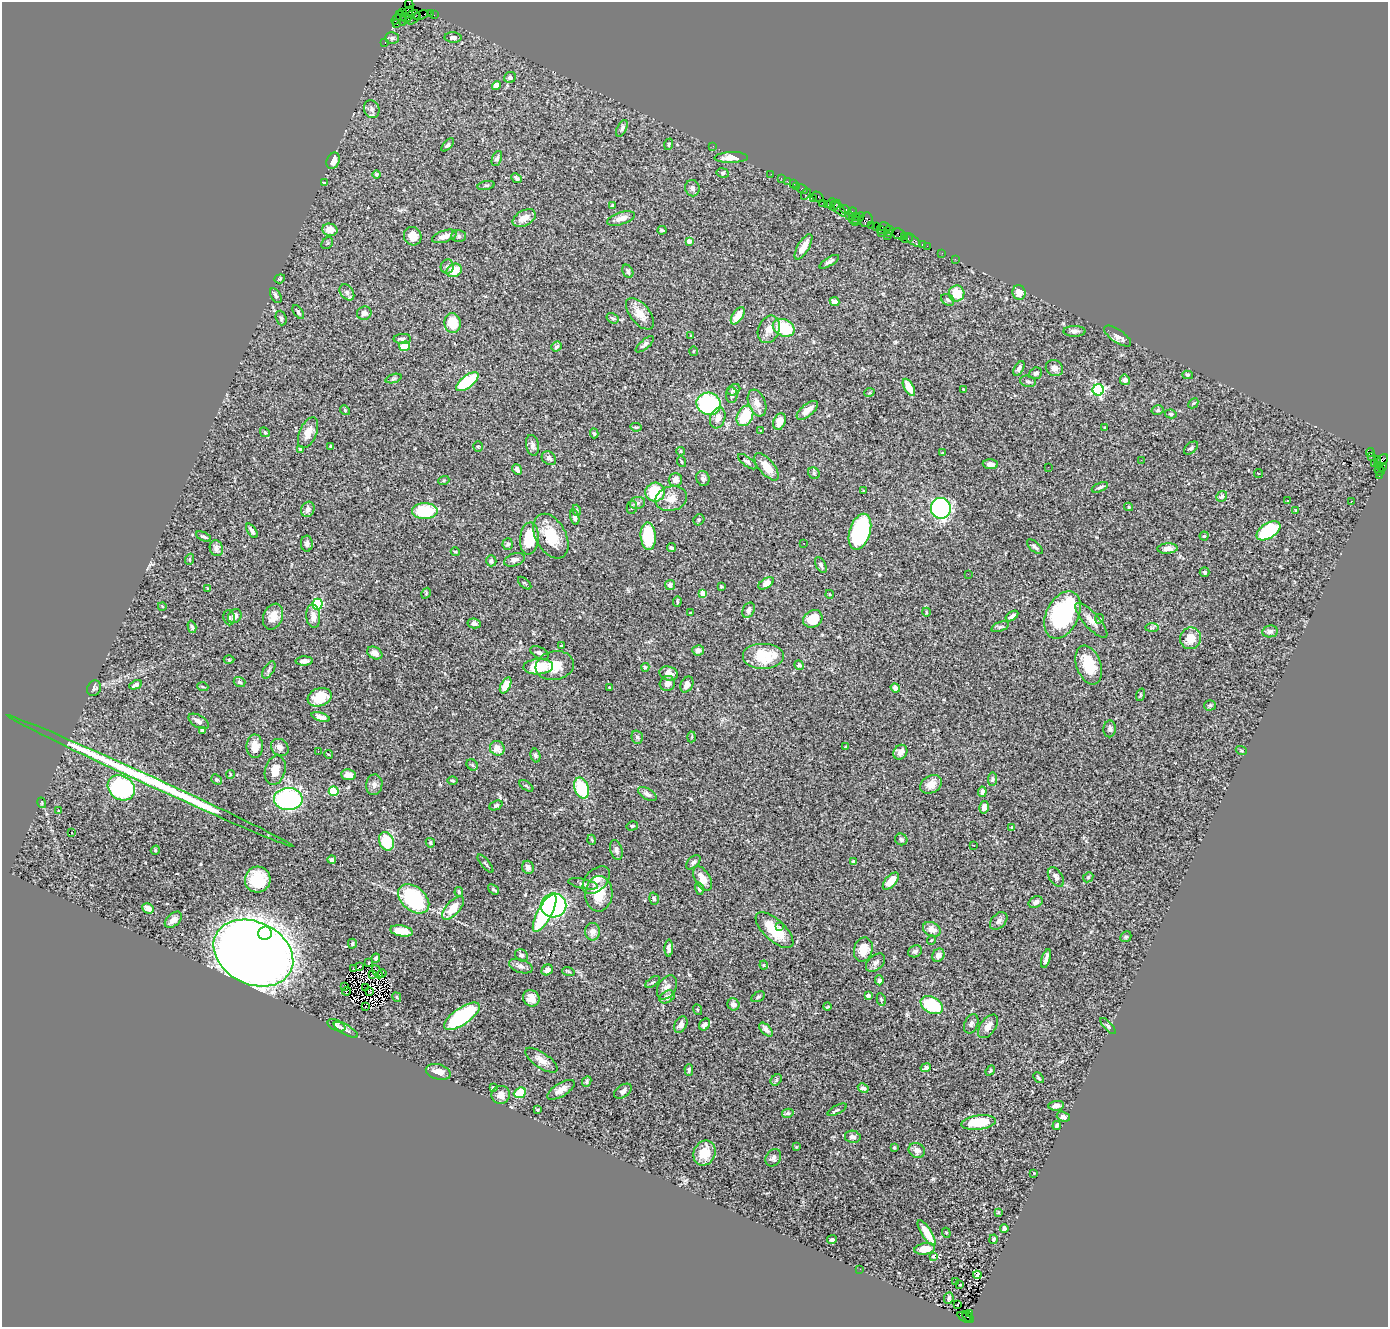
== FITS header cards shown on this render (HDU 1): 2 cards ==
NAXIS1  =                 1386
NAXIS2  =                 1325

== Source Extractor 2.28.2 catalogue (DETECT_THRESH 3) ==
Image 1386 x 1325 px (HDU 1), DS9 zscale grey, 1 PNG px = 1 image px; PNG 1390 x 1329 px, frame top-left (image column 1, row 1325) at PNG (2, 2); each listed source drawn as its Kron ellipse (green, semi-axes under 4 px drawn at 4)
Background 1.98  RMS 0.053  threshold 0.159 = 3 sigma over >= 5 px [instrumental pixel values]
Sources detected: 432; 1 with non-positive FLUX_AUTO (blend fragments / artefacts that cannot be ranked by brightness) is neither listed nor drawn; the other 431 listed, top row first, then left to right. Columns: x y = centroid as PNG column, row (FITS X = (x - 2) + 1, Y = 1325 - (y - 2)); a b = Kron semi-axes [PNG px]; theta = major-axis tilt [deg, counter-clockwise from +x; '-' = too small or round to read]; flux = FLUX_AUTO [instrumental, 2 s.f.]
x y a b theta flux
409 4 4 2 - 51
402 13 3 2 - 70
407 13 9 4 47 490
430 13 2 2 - 17
421 15 8 2 17 120
434 15 2 2 - 20
412 17 8 6 46 620
417 17 3 3 - 140
406 18 5 2 - 280
396 19 5 4 - 200
401 19 8 3 -69 280
396 24 3 3 - 150
453 37 8 5 -1 12
392 38 7 5 1 7.5
385 42 3 2 - 59
510 77 6 5 - 8.9
496 86 4 4 - 26
372 109 9 7 -64 14
622 128 9 4 63 8.1
669 144 6 4 72 5.1
448 145 8 4 48 6.5
713 146 2 2 - 5.6
731 157 17 5 2 35
497 159 8 4 67 7.7
333 161 8 6 64 24
723 173 6 4 -10 5.5
377 174 4 4 - 4.5
771 174 2 2 - 28
516 178 6 4 -43 7.9
781 178 2 2 - 26
787 181 4 2 - 35
324 183 3 2 - 3.4
794 184 3 2 - 160
486 185 9 3 11 5.6
797 186 3 2 - 83
692 188 8 7 - 14
802 189 6 3 -28 110
806 194 6 3 57 120
818 197 6 5 - 89
813 198 3 3 - 100
822 203 2 2 - 120
831 203 5 3 - 74
827 204 4 2 - 58
613 205 4 3 - 4.9
835 205 6 2 44 140
839 209 10 3 -51 340
845 210 5 4 - 370
852 212 4 3 - 310
849 215 4 2 - 92
855 216 3 3 - 270
524 218 12 7 29 32
621 218 14 6 17 22
854 219 5 3 - 300
858 219 8 3 47 260
866 220 7 6 - 640
872 225 2 2 - 35
876 226 2 2 - 75
885 227 6 2 -12 150
880 229 4 3 - 33
890 229 3 2 - 70
330 230 8 6 -13 38
662 230 4 3 - 5.4
881 233 2 2 - 120
890 233 3 2 - 32
899 234 6 5 - 390
887 235 2 2 - 58
413 236 9 8 - 35
444 236 13 5 18 29
459 236 7 6 - 7.8
904 236 3 3 - 170
907 239 6 3 18 190
913 240 9 4 -40 170
689 241 4 4 - 29
327 243 6 5 - 5.3
922 245 3 3 - 120
927 246 2 2 - 33
804 247 14 5 59 44
942 253 2 2 - 14
955 259 2 2 - 31
829 262 11 4 31 13
447 266 7 6 - 8.4
454 270 8 6 30 63
628 271 7 5 -61 11
280 279 5 4 - 4.3
347 292 9 6 -51 10
1019 292 7 6 - 40
956 293 8 8 - 82
276 296 8 5 -60 10
948 300 7 5 -34 7.9
834 302 5 4 - 22
298 312 8 3 -56 6.5
364 313 7 6 - 19
640 314 19 9 -51 45
738 316 10 5 56 46
281 318 7 5 -71 7.4
612 318 6 5 - 6.5
453 323 10 8 -78 79
784 328 11 8 -26 130
769 329 14 10 67 32
1075 331 11 5 0 12
691 336 3 2 - 3.1
1117 336 16 6 -34 21
402 339 8 5 1 11
645 344 11 4 40 11
404 346 5 5 - 67
556 347 5 4 - 8.2
693 351 5 3 - 3.3
1019 368 8 4 60 11
1054 368 9 7 -29 19
1036 373 6 5 - 12
1188 375 5 4 - 5.3
394 379 8 3 19 5.6
1125 380 5 5 - 15
1028 381 8 5 -14 7.9
467 382 13 6 38 180
909 387 9 4 -60 52
963 389 3 2 - 2.5
734 390 7 5 33 12
1098 390 6 5 - 510
869 393 5 3 - 2.9
732 395 8 5 90 12
757 403 14 8 -69 34
1193 403 5 3 - 3.9
709 404 12 11 - 370
345 410 5 4 - 4.4
807 410 13 6 40 35
1158 410 6 5 - 6.1
1171 414 6 4 -13 5.5
745 416 11 7 62 130
718 418 11 7 71 25
779 422 8 6 69 48
636 427 6 3 -7 4.3
1105 428 3 3 - 3.2
760 430 3 3 - 11
265 432 5 4 - 3.9
308 433 16 8 67 41
594 433 5 4 - 5.2
532 445 10 6 -81 12
331 446 4 3 - 6.8
478 446 5 4 - 4.6
1191 448 8 5 40 9.7
300 449 4 3 - 5
681 451 4 4 - 5
942 452 4 3 - 3.3
1370 453 4 3 - 900
1371 457 2 2 - 26
549 458 8 6 -39 11
1377 459 3 2 - 440
1141 460 3 2 - 3.6
1381 461 8 5 45 500
682 462 5 3 - 4
747 462 11 4 -37 10
1374 463 2 2 - 37
990 464 8 5 -3 15
1378 465 3 2 - 190
767 467 16 7 -50 57
1048 467 2 2 - 3.3
1382 467 4 3 - 350
517 469 6 3 -53 14
1379 471 5 5 - 240
814 473 6 5 - 6.2
1259 473 4 3 - 4.7
1379 476 3 2 - 76
703 478 8 6 -66 11
444 480 5 3 - 4.2
675 480 7 6 - 16
1100 487 9 3 24 7.8
864 491 3 3 - 3.4
655 492 9 9 - 170
1222 496 6 5 - 7
671 499 16 12 16 43
1288 501 3 3 - 6.3
1351 501 3 2 - 3.4
637 503 8 6 15 10
632 507 6 5 - 6.5
1129 507 4 4 - 4.4
941 508 10 10 - 630
308 509 8 6 65 14
577 510 5 4 - 4.5
1296 510 3 3 - 4.1
425 511 13 8 0 160
575 517 8 4 -75 8.6
699 520 6 5 - 5.1
252 531 8 4 -56 11
1268 531 13 7 32 270
860 532 18 10 73 560
551 536 24 15 -61 100
648 536 14 7 -87 160
1204 536 4 4 - 4.4
204 537 8 3 -25 6.5
529 538 16 9 85 130
804 543 3 2 - 3.6
307 544 8 6 88 14
508 544 6 5 - 7.2
1035 547 9 5 -43 10
216 548 8 6 -73 18
671 548 4 4 - 7.5
1168 549 10 5 3 23
455 552 4 4 - 4.1
190 559 5 3 - 3.6
514 560 11 6 19 15
491 561 5 5 - 8.5
821 565 8 5 -62 9.7
1205 572 5 5 - 7.8
968 574 3 2 - 3.2
525 583 8 3 -42 4.6
766 583 8 4 32 34
670 585 5 5 - 12
721 587 3 3 - 3.8
208 588 3 2 - 3.1
426 593 6 4 58 3.7
703 594 4 4 - 55
829 594 4 3 - 2.7
677 601 5 2 - 5
317 604 5 5 - 300
162 606 4 3 - 2.9
748 610 8 5 64 14
926 612 4 3 - 2.6
690 613 3 2 - 2.3
1062 615 25 16 64 470
235 616 7 6 - 22
313 616 11 7 -84 25
1012 616 7 3 34 10
273 617 13 9 66 34
229 618 7 5 -85 7.5
813 619 10 8 34 76
1099 619 5 4 - 9.1
1091 620 22 7 -48 32
474 623 6 5 - 12
192 627 6 4 -74 7.6
1000 627 9 4 19 7.4
1152 628 7 4 0 5.8
1270 631 7 6 - 9.8
1191 638 11 10 - 52
561 646 3 3 - 3.3
698 650 6 5 - 18
375 653 8 6 -28 20
539 653 10 5 -27 11
763 656 21 13 0 130
229 660 5 3 - 3.9
304 661 8 4 2 13
799 665 5 4 - 7.2
1089 665 20 12 -70 100
555 666 19 14 10 66
538 667 15 7 3 110
645 667 4 4 - 4.2
269 670 9 5 59 9.7
669 673 9 7 -16 28
239 682 6 5 - 7.4
667 683 8 7 - 15
687 684 8 6 62 16
136 685 6 3 27 8.9
506 685 8 5 62 55
203 687 5 3 - 3.6
94 688 8 6 62 8.6
610 688 3 3 - 4.4
895 688 5 4 - 20
1140 695 6 4 71 4.6
320 697 12 9 19 80
1210 705 5 5 - 5
321 717 9 4 -17 17
199 721 11 6 -31 18
1110 729 8 6 88 9.6
202 730 4 4 - 6.3
637 737 7 5 -75 8.7
692 737 5 3 - 4.1
255 746 11 8 -89 43
280 747 9 8 - 20
846 747 3 2 - 2.7
497 748 7 7 - 29
1241 750 5 3 - 3.5
318 751 2 2 - 1.9
900 752 8 6 55 26
328 754 4 2 - 3.1
535 755 7 4 -75 8.7
472 765 6 5 - 4.7
275 770 15 10 75 40
230 774 4 2 - 3.2
348 775 7 5 -6 25
216 779 6 5 - 6.6
992 779 7 4 84 5.3
151 781 157 5 -25 730
453 781 5 3 - 4
931 784 11 8 31 32
374 785 10 8 83 16
526 786 8 3 -34 4.4
121 788 14 12 -35 480
582 788 10 7 -69 170
334 791 5 4 - 160
982 792 5 4 - 15
647 794 10 5 -30 12
288 799 14 11 -1 620
42 803 5 3 - 3.3
496 805 7 4 24 7
984 807 6 4 75 16
59 811 3 3 - 5.7
632 826 6 4 14 5.1
1012 827 3 3 - 6.2
72 832 3 2 - 9.3
901 839 6 5 - 8.1
592 840 5 3 - 3
386 841 9 7 -68 110
430 843 5 4 - 7.6
973 845 2 2 - 2.1
155 850 5 4 - 4.1
616 850 10 6 -73 11
332 860 4 4 - 7.4
693 862 8 5 45 9.5
853 862 4 3 - 6.1
485 864 11 3 -52 4.8
528 867 7 6 - 18
1056 877 11 6 -55 15
1088 877 5 4 - 5.2
703 879 13 7 -59 36
258 880 13 12 - 120
596 880 16 10 45 32
891 881 10 5 48 43
583 884 15 4 -12 12
494 889 6 4 -39 5.8
699 889 6 4 -75 6.3
459 892 5 3 - 4.1
599 894 18 13 86 87
414 899 18 12 -40 340
654 899 6 4 -74 5.5
1036 902 7 5 25 11
553 905 13 12 - 1000
148 908 6 5 - 27
453 908 14 6 48 64
545 913 21 7 62 310
173 920 10 6 41 20
999 921 10 7 45 14
780 927 3 2 - 5.8
932 929 9 7 -28 28
774 930 24 10 -43 110
401 931 11 5 -10 51
593 932 9 7 -90 20
265 933 7 6 - 550
1126 937 6 5 - 5.5
931 940 5 3 - 2.7
352 944 5 3 - 4.9
669 948 8 4 88 14
863 950 12 9 75 44
915 951 7 5 26 8.6
253 953 42 31 -26 7400
521 955 7 5 -36 9.5
938 955 7 5 60 20
376 958 4 3 - 7.4
1046 958 10 3 73 14
369 963 3 2 - 1.8
876 963 11 7 42 15
764 965 4 4 - 3.5
521 966 12 6 -18 14
360 967 4 2 - 5.2
353 969 2 2 - 0.91
547 970 6 5 - 16
568 971 6 4 -19 4.1
377 972 7 2 -60 1.9
382 973 4 2 - 2.8
372 975 3 2 - 2.1
879 980 5 4 - 11
653 982 8 3 33 5
345 986 2 2 - 4.3
667 987 13 8 59 22
366 988 4 2 - 4.3
369 991 3 2 - 2.7
346 992 4 2 - 9.1
868 995 4 3 - 19
397 997 5 3 - 3.4
667 997 8 5 31 18
758 997 7 5 28 6.3
531 998 8 8 - 34
881 999 6 4 -80 5
733 1004 6 5 - 14
932 1005 12 8 -29 220
366 1006 2 2 - 3.6
827 1007 4 2 - 3.4
697 1010 6 4 -70 4
462 1016 21 8 34 340
705 1024 6 5 - 12
971 1024 10 6 65 10
336 1025 9 5 -24 13
681 1025 9 6 60 20
988 1026 13 7 54 27
1108 1026 10 3 -45 5.9
766 1029 8 4 -45 16
346 1030 13 5 -30 11
541 1060 19 7 -35 30
926 1068 5 4 - 24
689 1070 6 3 -90 5.6
990 1070 5 4 - 4.7
438 1072 13 7 -16 25
1039 1078 6 2 -50 4.5
776 1080 6 5 - 6.4
587 1082 5 4 - 5.9
493 1088 3 3 - 4.9
863 1088 5 4 - 10
561 1090 15 6 32 23
623 1091 10 6 34 14
520 1093 6 5 - 99
501 1095 9 9 - 23
1056 1106 8 5 6 18
537 1110 4 2 - 3.2
837 1110 11 4 27 7.2
788 1113 5 4 - 7.1
1063 1117 6 5 - 12
979 1122 17 7 7 130
1057 1126 4 3 - 8.4
853 1137 8 6 -11 16
796 1147 4 3 - 3.2
894 1148 3 3 - 4.6
917 1150 8 7 - 24
704 1153 13 10 66 71
773 1158 9 7 57 13
1034 1173 2 2 - 2
998 1212 4 3 - 3.3
1004 1228 4 3 - 15
927 1233 14 5 -57 65
946 1233 5 4 - 4.1
994 1239 5 4 - 5.7
832 1240 5 4 - 8.7
925 1249 10 5 10 51
933 1256 3 2 - 4.2
860 1269 2 2 - 4.1
977 1275 4 4 - 4.8
956 1282 3 2 - 4.3
960 1285 3 2 - 2.2
949 1298 6 4 83 7.4
958 1305 3 3 - 9
969 1313 3 2 - 140
968 1317 6 3 -44 250
965 1318 8 4 -33 340
At the frame edge (FLAGS 8, measured only in part): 1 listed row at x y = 409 4
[1 non-positive-flux detection neither listed nor drawn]